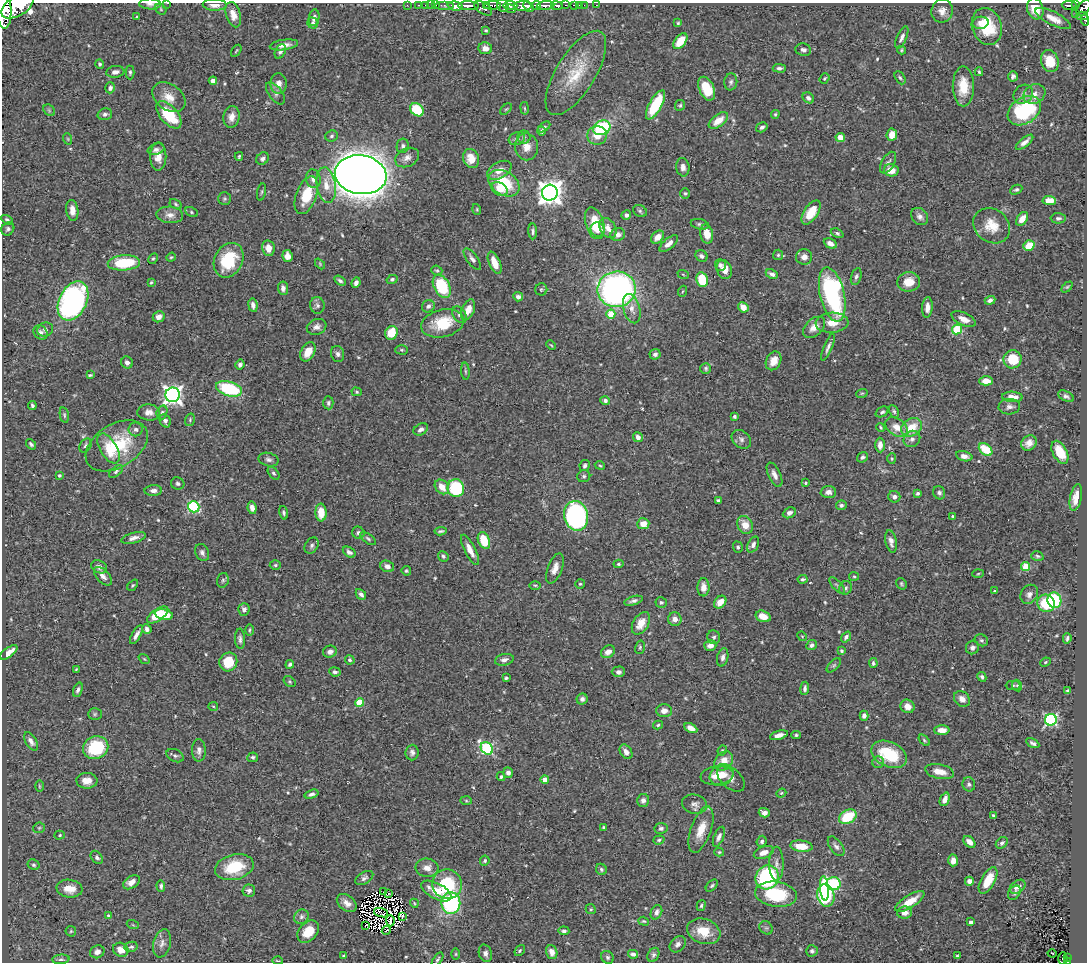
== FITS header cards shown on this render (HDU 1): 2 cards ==
NAXIS1  =                 1085
NAXIS2  =                  960

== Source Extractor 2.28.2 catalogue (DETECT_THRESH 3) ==
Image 1085 x 960 px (HDU 1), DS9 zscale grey, 1 PNG px = 1 image px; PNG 1089 x 964 px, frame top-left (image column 1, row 960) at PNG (2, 3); each listed source drawn as its Kron ellipse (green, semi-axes under 4 px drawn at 4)
Background 0.524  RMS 0.022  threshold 0.0659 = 3 sigma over >= 5 px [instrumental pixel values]
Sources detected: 553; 6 with non-positive FLUX_AUTO (blend fragments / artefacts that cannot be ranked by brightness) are neither listed nor drawn; of the other 547, the 500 brightest by FLUX_AUTO listed and drawn (47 fainter detections omitted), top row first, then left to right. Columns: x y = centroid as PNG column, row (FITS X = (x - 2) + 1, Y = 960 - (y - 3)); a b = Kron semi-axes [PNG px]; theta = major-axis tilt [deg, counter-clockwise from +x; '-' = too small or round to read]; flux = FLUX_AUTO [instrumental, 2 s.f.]
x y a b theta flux
167 3 2 2 - 6.4
150 4 11 5 -1 4.7
215 5 12 6 -2 11
407 5 2 2 - 7.8
419 5 3 2 - 11
425 5 2 2 - 6.7
431 5 2 2 - 8
436 5 2 2 - 9.6
445 5 9 3 0 19
486 5 3 2 - 31
492 5 8 3 1 220
503 5 7 5 -66 290
536 5 4 3 - 290
545 5 9 3 4 730
565 5 3 2 - 45
574 5 4 3 - 40
579 5 2 2 - 7.3
584 5 2 2 - 6.6
596 5 2 2 - 4.3
1069 5 8 3 -5 150
1076 5 3 2 - 50
18 6 18 10 32 3200
455 6 7 4 -5 980
468 6 10 3 -1 860
510 6 7 3 1 410
523 6 9 5 0 1400
528 6 6 3 -47 650
557 6 6 3 -10 260
483 8 10 5 -34 170
1084 8 9 5 52 380
161 9 6 5 - 2.2
511 9 5 3 - 410
1035 9 10 8 -72 25
4 10 19 7 -88 2700
942 11 12 10 70 11
1076 14 2 2 - 6.9
233 15 13 7 -73 15
1082 16 6 3 0 92
137 17 3 3 - 1.9
314 18 8 5 81 8.4
1053 19 19 6 -27 16
1085 20 6 3 -85 30
313 23 5 5 - 3.4
678 23 4 4 - 2.1
980 23 8 6 12 7.1
987 26 19 14 -72 58
486 30 3 3 - 1.8
902 37 12 5 66 5.8
680 41 9 5 52 28
284 45 14 5 8 9.4
485 48 7 6 - 10
803 50 8 6 -8 4.2
901 50 4 4 - 1.8
236 51 7 3 55 1.6
280 52 8 5 64 5.7
1050 61 11 8 -70 33
100 64 5 4 - 2.8
779 68 7 4 -1 3.8
115 72 9 5 6 6.7
130 72 7 4 -90 2.6
979 72 4 3 - 2
576 73 48 19 58 62
1013 76 5 4 - 4.1
824 78 6 4 52 2.2
900 78 7 4 -62 3
213 81 4 4 - 6.8
731 82 8 6 82 4.2
279 84 10 8 -86 9.8
963 86 20 10 -89 30
110 88 5 5 - 5
707 89 12 7 -65 39
275 93 13 6 -52 5.8
1023 94 10 9 - 7.4
1034 94 11 9 32 10
169 97 18 13 -36 21
808 98 6 5 - 4.8
655 105 16 6 61 74
680 105 5 5 - 2.5
525 108 6 3 -81 1.5
506 109 7 4 43 2.1
49 110 6 5 - 2.7
417 110 7 5 -41 61
1024 111 18 13 34 130
105 114 7 5 16 3.9
775 114 4 3 - 1.6
169 115 16 8 -50 65
232 117 11 8 80 12
718 121 11 6 37 18
544 127 7 4 34 2.8
762 127 6 4 32 4.1
602 128 9 7 25 110
542 131 4 4 - 2.8
597 135 10 9 - 17
892 135 6 5 - 14
332 136 6 5 - 3.2
524 137 6 6 - 3.1
840 137 4 4 - 17
68 139 6 3 -71 1.8
517 139 8 6 18 4.6
1025 142 10 4 39 7.3
403 146 7 6 - 4.5
527 147 13 11 -81 15
156 149 8 5 19 4.8
158 156 14 8 89 16
239 156 4 3 - 1.8
407 158 12 9 27 9.3
263 159 7 5 39 4.2
471 159 10 8 -72 19
888 163 12 6 61 5.9
683 167 9 6 -83 6.8
499 170 13 8 29 14
891 170 7 6 - 20
361 175 26 19 -8 3300
313 179 9 7 -81 8.6
504 183 17 11 -33 61
326 185 18 9 -80 20
500 189 9 6 -29 17
1016 190 6 4 28 2.6
262 192 9 3 79 2.1
550 193 8 7 - 1500
685 193 5 4 - 1.9
306 195 20 10 70 46
225 199 6 6 - 2.7
1049 200 7 4 -2 17
176 204 6 4 -29 2.3
477 209 5 3 - 1.6
72 210 10 6 -83 11
640 211 7 5 -29 2.8
191 212 6 4 -29 2.2
811 212 14 7 56 35
170 215 13 8 -4 9.8
626 215 5 4 - 3.9
920 217 9 7 -45 6.7
1058 218 7 5 -1 3.8
1022 219 8 5 52 13
7 220 6 4 -30 2.6
595 223 16 9 -73 37
700 224 9 5 -13 3.2
992 226 19 16 -38 30
608 228 11 7 -59 10
8 229 7 6 - 3.9
597 230 7 7 - 9
533 231 8 4 -88 4
837 233 7 4 -24 2.6
707 234 9 6 -78 18
618 235 7 6 - 6.6
657 237 7 5 46 11
830 243 7 4 -26 7.7
669 244 11 5 40 9.9
1029 246 6 5 - 32
268 248 8 6 -80 13
778 255 5 5 - 2.4
287 256 6 5 - 13
701 256 6 5 - 4.5
171 257 5 4 - 1.6
804 257 8 7 - 8.4
153 259 6 4 61 2.1
472 259 12 5 -54 5.7
229 260 18 14 63 66
124 263 16 7 4 72
495 263 12 5 -68 18
320 264 6 4 -47 1.6
720 265 6 5 - 4.5
724 269 9 7 -69 16
437 270 6 5 - 2.2
683 274 6 3 -20 1.5
772 274 6 4 -27 5.5
856 277 9 5 76 3.6
392 279 5 4 - 3.3
702 280 7 5 -79 49
340 281 6 4 -33 3.3
151 282 3 2 - 1.8
909 282 11 9 7 22
356 283 5 4 - 5.5
442 286 12 8 -62 78
1067 287 6 4 44 1.9
283 288 7 5 -85 5.3
541 289 6 6 - 2.3
617 289 19 18 - 500
683 291 5 3 - 1.5
832 295 28 12 -77 220
518 297 5 4 - 5.4
990 300 5 3 - 4.4
73 301 21 13 63 390
253 305 7 4 -81 5.9
317 305 8 7 - 5
428 306 6 6 - 5.3
743 307 5 4 - 15
927 307 10 5 86 11
632 309 15 8 -74 13
468 310 11 6 66 15
611 314 4 4 - 36
460 315 9 6 -56 5.6
159 317 6 5 - 9
964 319 13 6 -24 10
442 323 21 13 14 54
832 323 16 10 4 21
317 327 10 7 20 7.2
814 327 13 8 41 13
957 329 5 5 - 71
45 330 8 7 - 5.2
41 332 8 6 -49 5
391 333 7 6 - 36
551 345 5 3 - 1.5
828 347 14 4 68 5.1
402 350 6 4 -1 2.1
308 352 10 7 63 20
338 354 8 6 -75 4.7
655 354 5 5 - 4.2
1013 359 9 9 - 40
774 361 10 7 64 15
127 362 6 5 - 6.4
240 365 5 4 - 4.9
706 368 5 5 - 2.8
465 371 8 3 -85 2.3
90 375 4 3 - 2.1
986 381 7 4 -1 14
229 389 13 7 -17 100
357 392 5 4 - 2.1
862 393 6 3 18 1.7
173 395 7 7 - 730
1066 396 8 5 -28 4.1
1012 397 10 5 -2 14
605 401 5 4 - 4
328 403 6 5 - 3.2
32 405 4 3 - 2.6
1009 407 11 8 4 6.1
894 411 7 4 -63 2.5
149 412 11 8 -4 9.8
162 412 7 5 73 3.3
882 412 7 5 33 3.4
64 415 8 4 -77 2.5
734 416 3 3 - 3.4
190 420 6 5 - 2.3
165 421 7 5 -63 5
881 427 5 3 - 1.7
897 427 12 8 -34 14
912 427 11 8 33 31
136 429 7 7 - 4.7
421 429 7 5 30 6.4
638 437 5 5 - 8
741 439 11 8 -40 5.6
912 439 9 7 42 6.1
1029 443 8 7 - 9.5
31 444 6 4 -48 3
85 445 7 5 57 3.1
880 445 7 5 -89 8.3
117 446 34 21 32 86
108 448 16 8 -59 20
986 450 8 5 -38 40
1060 452 12 7 -62 27
964 456 8 5 -14 8.7
862 457 6 5 - 4.2
892 459 5 4 - 1.8
268 460 10 6 -13 5
600 465 5 4 - 1.9
585 466 6 5 - 3.4
116 472 8 4 39 2.9
274 473 7 4 -51 3.2
59 475 4 3 - 2.2
774 475 13 6 -65 8.1
584 476 6 6 - 3.1
178 483 7 6 - 3.4
805 483 4 3 - 2.1
442 487 8 6 -46 18
456 488 9 8 - 82
153 491 9 5 1 6.2
828 492 8 6 3 8
917 493 4 3 - 2.8
939 493 7 6 - 4
894 497 6 5 - 5.5
1076 497 13 5 78 13
718 500 4 3 - 3.1
841 505 5 5 - 3.5
194 507 6 5 - 170
252 508 6 4 -79 7.1
321 512 9 5 -87 25
284 513 7 4 -75 3.1
789 513 7 5 27 5.6
576 516 15 12 -77 300
952 516 3 3 - 1.8
643 524 6 5 - 17
745 525 9 7 -60 17
441 531 6 3 7 2.6
358 533 6 6 - 3.4
134 538 12 5 14 7.6
368 539 9 4 -37 2.9
484 540 9 5 -67 44
891 541 11 5 -78 7.1
753 545 8 5 64 5.1
312 546 8 6 59 4
738 547 6 4 -70 3.1
470 550 16 5 -63 16
202 552 9 6 -64 5.4
349 552 7 4 -33 4.9
443 556 5 5 - 2.8
1037 556 6 4 -17 2.6
618 564 5 4 - 2.1
275 565 5 4 - 2.4
387 566 7 5 -21 6.6
99 567 8 6 -26 6.2
1026 567 4 4 - 47
555 568 16 7 69 12
406 571 5 4 - 2.2
978 574 5 3 - 1.7
103 576 11 6 -47 7.6
854 576 5 4 - 1.9
803 579 5 4 - 2.9
223 580 7 5 75 3.3
580 584 5 4 - 2.1
901 584 6 5 - 2.2
133 585 6 4 48 2.1
535 585 6 4 -1 2.1
837 585 10 4 -48 3.5
703 587 9 6 88 10
845 588 7 6 - 3.7
995 591 3 3 - 2
361 594 6 4 -47 6
1029 594 10 8 57 6.6
1054 600 8 7 - 69
633 601 10 4 16 4.6
661 602 6 5 - 2.9
720 602 7 5 47 16
1046 603 9 8 - 53
244 609 6 5 - 4.9
164 614 9 5 -13 32
158 615 12 6 35 42
763 616 8 5 -17 17
675 619 7 6 - 9.2
641 623 12 7 59 18
147 629 5 4 - 5.4
249 630 6 4 89 2.1
136 635 10 4 60 6.5
802 636 5 4 - 1.5
714 637 7 6 - 3.5
846 637 6 4 50 4.4
1067 638 5 3 - 3
240 639 10 5 -86 4.6
981 640 7 5 -30 3.4
710 645 6 5 - 8.5
811 645 5 4 - 4.7
640 647 7 5 75 2.6
972 647 7 6 - 4.9
842 651 4 3 - 2.9
9 652 10 4 36 12
330 652 7 6 - 6.3
608 652 7 5 37 9.7
723 657 9 5 76 5.6
144 659 6 3 -37 1.5
350 660 5 4 - 2.6
504 660 9 5 13 5.7
228 662 9 9 - 39
1045 662 5 4 - 2
873 663 5 4 - 2.7
290 664 4 4 - 3.3
834 665 9 4 45 2.9
76 669 4 3 - 1.5
335 672 6 4 -9 3.8
618 672 6 5 - 4.6
982 677 5 4 - 3.4
506 678 4 3 - 2.4
289 682 6 4 -36 2.3
1013 685 7 4 0 2.2
1017 686 6 4 -65 2.4
805 688 7 4 84 4.3
78 690 7 4 70 4
1068 691 4 3 - 4
582 699 5 5 - 4.8
962 699 9 7 -42 8.5
359 703 4 4 - 53
213 706 5 4 - 1.9
907 706 7 6 - 12
664 711 7 6 - 9.4
95 714 7 5 2 2.7
864 716 5 4 - 5.9
1051 720 6 5 - 250
658 725 5 4 - 2.1
691 728 7 4 -28 10
942 730 7 4 1 16
779 735 9 4 15 8
796 735 4 4 - 2.2
924 740 7 3 -45 1.9
31 741 10 5 -58 6.2
1033 743 7 4 -28 4.2
96 748 13 11 22 87
487 748 7 5 -43 170
199 750 11 7 -89 6.7
722 750 5 3 - 1.7
626 752 8 5 -57 7.5
412 753 8 6 85 5.1
889 754 19 12 -25 76
175 756 9 6 -24 4.1
253 757 5 4 - 3.1
724 761 11 8 48 20
878 762 6 6 - 3.2
940 772 15 7 -12 20
508 773 5 5 - 6.1
722 775 12 10 31 19
717 776 16 9 7 19
501 777 4 3 - 2.6
731 779 16 9 -41 9
545 780 4 4 - 20
87 781 10 8 0 13
969 784 7 6 - 3.8
39 786 6 4 -89 1.8
781 793 5 4 - 1.6
312 794 7 4 18 4.6
945 799 7 4 67 9.3
643 800 6 6 - 5
466 801 6 4 -2 1.9
695 804 12 9 -14 7.8
764 813 5 4 - 7.3
993 816 4 3 - 2
848 817 9 6 30 57
603 827 3 3 - 2
39 828 6 5 - 2.3
661 828 6 5 - 3.8
701 830 24 10 71 25
60 835 5 4 - 2.1
719 837 10 5 68 5.7
659 840 6 4 18 2.4
762 841 6 5 - 3.7
969 842 7 5 -46 11
1002 843 6 5 - 4.1
801 846 11 5 -6 25
836 846 11 6 -54 5.9
719 852 5 4 - 1.6
764 853 10 6 20 11
97 857 7 5 -49 3.7
953 860 6 4 88 9.7
485 861 5 4 - 2.2
776 864 17 7 -90 8.1
34 865 6 5 - 2.7
234 867 20 12 14 58
427 868 11 9 -6 11
601 869 6 5 - 3
767 877 12 11 - 160
364 878 10 6 31 4.8
988 880 14 7 61 33
969 881 4 4 - 8.6
131 882 9 6 32 12
447 884 15 14 - 80
834 884 7 6 - 140
161 886 6 4 -86 3.3
712 886 7 4 46 2.7
1018 887 9 6 35 8.4
824 888 12 4 -85 56
69 889 13 9 -8 21
249 890 6 6 - 4.6
436 891 16 8 -27 26
383 892 2 2 - 1.8
1014 893 8 5 56 3.3
388 894 4 3 - 1.9
776 894 21 12 -8 80
826 896 11 8 -75 130
910 901 16 6 32 24
347 903 11 7 -39 11
414 903 5 3 - 1.5
451 903 11 9 89 180
701 906 6 4 74 2.4
591 909 5 5 - 2
656 912 7 5 64 5.8
381 913 7 3 -18 3.5
905 913 7 6 - 12
109 916 4 3 - 5.1
403 916 3 3 - 5.4
301 917 8 6 47 4.5
390 921 5 2 - 6.8
644 921 5 4 - 1.9
971 922 4 4 - 4
133 925 6 4 -19 1.5
365 925 3 3 - 100
766 928 7 6 - 3.7
71 931 5 5 - 2
386 931 4 2 - 1.5
564 931 5 4 - 3.1
704 931 17 12 -19 32
308 932 12 9 48 27
162 943 14 8 77 9
678 944 9 7 46 5.5
131 947 6 5 - 3.5
121 950 8 6 -30 14
520 951 6 4 51 2.5
812 951 6 5 - 3.4
97 952 7 6 - 7.6
552 952 7 5 -72 9.9
485 953 9 6 -73 5.3
1052 953 4 2 - 1.5
456 954 6 4 90 1.7
633 954 5 4 - 5.1
653 955 7 5 62 3.5
343 956 3 3 - 2
957 956 4 3 - 2.2
607 957 7 6 - 3.1
1068 957 3 2 - 9.3
61 959 8 4 5 3.4
438 959 8 4 55 2.7
1063 959 6 4 88 23
277 961 5 2 - 1.6
1067 961 4 3 - 20
At the frame edge (FLAGS 8, measured only in part): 8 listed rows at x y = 167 3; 150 4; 215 5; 18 6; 1084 8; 4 10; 1085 20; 1067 961
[47 fainter detections neither listed nor drawn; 6 non-positive-flux detections neither listed nor drawn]